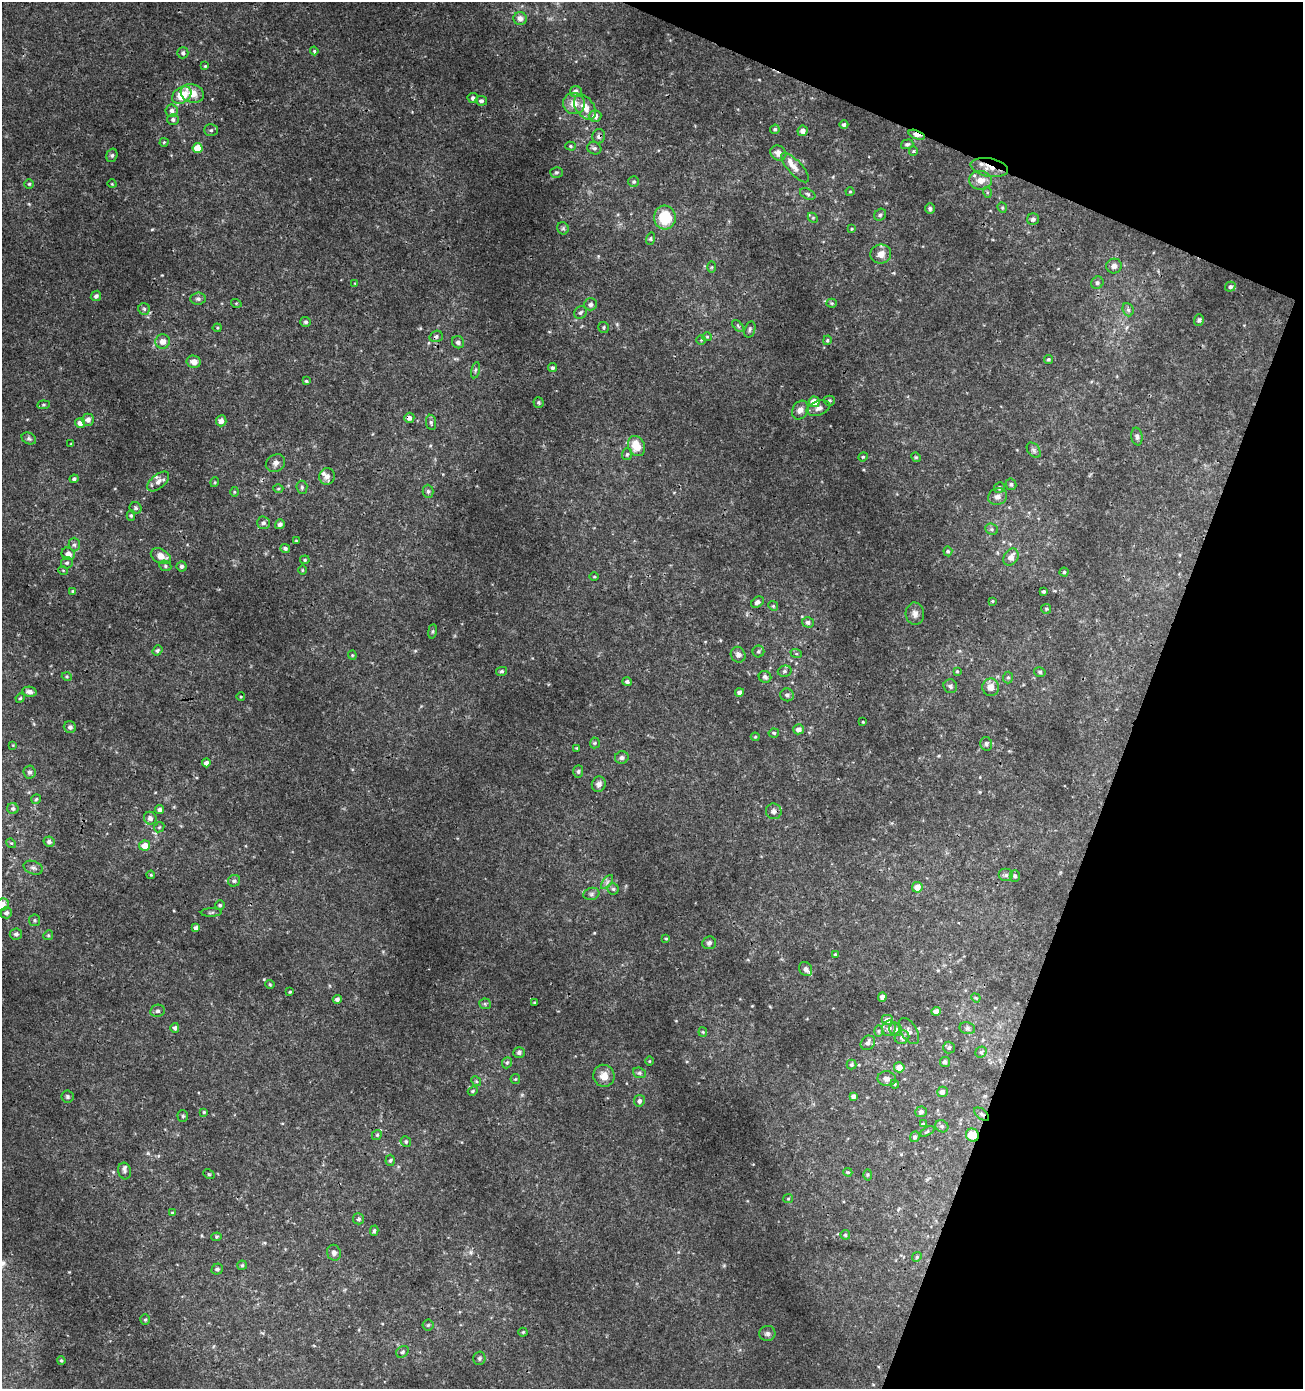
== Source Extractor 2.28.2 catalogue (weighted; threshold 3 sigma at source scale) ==
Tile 8 of 4 x 4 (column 4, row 2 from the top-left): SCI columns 4181-5481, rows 2776-4162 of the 5692 x 5560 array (HDU 1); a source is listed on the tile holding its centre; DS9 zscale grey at full resolution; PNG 1305 x 1391 px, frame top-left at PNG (2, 2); each listed source drawn as its Kron ellipse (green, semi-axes under 4 px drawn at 4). Shown black and unused: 19% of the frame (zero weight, under 3 of 4 exposures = <1% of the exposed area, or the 3 px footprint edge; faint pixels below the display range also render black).
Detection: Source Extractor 2.28.2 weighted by HDU 2 'WHT'; one run over the whole footprint, this tile lists its part. Background 0.00165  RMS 9.3e-04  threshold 0.0042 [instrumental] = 3 sigma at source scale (4.5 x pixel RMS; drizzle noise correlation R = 1.50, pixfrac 1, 0.0396/0.0396 arcsec/px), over >= 5 px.
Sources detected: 280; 7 inside a brighter listed object's ellipse — not listed separately; the other 273 listed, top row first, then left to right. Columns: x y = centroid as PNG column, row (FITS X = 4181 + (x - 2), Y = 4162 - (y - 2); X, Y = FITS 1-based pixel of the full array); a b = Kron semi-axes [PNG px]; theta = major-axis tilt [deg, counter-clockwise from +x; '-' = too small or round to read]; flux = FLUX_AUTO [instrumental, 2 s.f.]
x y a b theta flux
520 18 7 6 - 0.51
314 51 4 4 - 0.12
183 53 5 5 - 0.23
205 66 4 4 - 0.094
576 92 6 5 - 0.49
192 93 12 9 -18 1.2
182 95 10 7 38 2.5
473 98 5 5 - 0.27
481 101 6 5 - 0.25
574 104 11 10 - 1.1
585 107 14 9 -55 1.1
172 111 6 6 - 0.36
595 116 6 6 - 0.48
173 119 6 5 - 0.24
844 124 4 4 - 0.2
775 129 5 4 - 0.17
211 130 7 5 1 0.2
803 131 5 5 - 0.39
917 135 8 4 -21 0.71
599 136 7 6 - 0.28
164 142 4 4 - 0.11
907 144 6 4 17 0.2
570 146 5 4 - 0.14
197 148 5 5 - 1.6
594 148 7 6 - 0.24
913 151 5 4 - 0.099
778 153 8 7 - 0.65
112 155 7 5 74 0.18
795 168 19 7 -48 0.69
989 168 19 9 -11 1.2
556 172 6 5 - 0.17
980 180 11 9 -2 0.93
634 182 5 5 - 0.16
29 184 5 4 - 0.12
112 184 4 3 - 0.073
850 192 4 4 - 0.089
987 192 5 3 - 0.12
808 194 8 5 -27 0.19
930 208 5 4 - 0.22
1002 208 5 4 - 0.13
880 215 6 5 - 0.22
665 218 12 11 - 2.9
813 218 6 4 -45 0.12
1033 219 6 6 - 0.31
563 228 6 5 - 0.19
852 229 4 3 - 0.087
650 239 6 4 73 0.14
881 254 10 9 - 0.79
1114 266 8 7 - 0.4
712 267 6 4 88 0.11
355 283 4 4 - 0.079
1097 283 6 5 - 0.21
1230 287 5 5 - 0.2
96 296 5 5 - 0.25
198 299 7 6 - 0.25
236 303 5 3 - 0.088
832 303 5 4 - 0.11
591 304 6 6 - 0.35
144 309 6 5 - 0.19
1128 310 7 5 -68 0.22
581 312 7 6 - 0.21
1199 320 6 5 - 0.19
306 322 5 5 - 0.2
738 326 7 4 -46 0.14
604 327 5 5 - 0.15
217 328 4 4 - 0.1
750 329 8 5 73 0.21
436 336 7 5 20 0.24
707 337 5 4 - 0.11
701 340 4 4 - 0.11
827 340 5 4 - 0.15
163 342 7 7 - 0.7
458 342 6 6 - 0.32
1048 359 4 4 - 0.14
194 362 7 6 - 0.61
552 368 5 4 - 0.17
475 370 8 3 77 0.15
306 381 4 3 - 0.12
829 401 5 5 - 0.16
539 402 5 5 - 0.15
814 402 5 5 - 1.1
43 405 6 4 6 0.14
818 408 12 7 19 0.44
800 410 10 7 59 0.49
409 418 5 5 - 0.34
88 420 6 6 - 0.44
221 421 5 5 - 0.54
431 422 8 5 -81 0.2
80 423 5 5 - 0.53
1137 436 9 5 -81 0.23
29 438 7 5 -26 0.2
71 444 4 2 - 0.072
636 446 10 8 -63 1.6
1034 450 9 6 -52 0.22
627 454 6 5 - 0.14
863 457 5 4 - 0.11
916 457 5 4 - 0.1
275 463 10 8 35 0.4
327 476 8 7 - 0.5
74 479 4 4 - 0.19
158 481 13 7 39 0.56
215 482 5 3 - 0.084
1011 484 6 5 - 0.2
302 487 6 5 - 0.19
999 488 5 5 - 0.17
278 489 5 3 - 0.11
428 491 6 5 - 0.2
234 492 5 3 - 0.091
998 497 9 8 - 0.48
135 508 6 5 - 0.19
131 515 5 4 - 0.13
263 523 6 6 - 0.3
280 524 5 5 - 0.31
992 529 7 5 -22 0.2
296 541 4 4 - 0.085
74 545 7 5 -89 0.24
285 548 5 4 - 0.22
948 551 5 4 - 0.15
68 554 7 6 - 0.57
161 556 10 7 -29 0.91
1011 557 9 7 55 0.68
305 560 5 4 - 0.12
67 563 6 5 - 0.19
165 566 6 5 - 0.18
181 566 5 5 - 0.25
63 570 5 3 - 0.082
302 570 5 3 - 0.084
1064 572 4 4 - 0.12
594 577 4 3 - 0.085
73 591 4 3 - 0.12
1043 592 3 3 - 0.18
992 601 3 3 - 0.085
757 602 7 5 32 0.32
773 606 5 4 - 0.13
1046 609 5 5 - 0.12
915 614 11 9 -87 0.5
808 622 6 5 - 0.29
432 631 7 4 81 0.15
157 650 5 4 - 0.15
758 651 6 6 - 0.17
796 653 6 4 -20 0.12
352 655 4 4 - 0.11
738 655 8 7 - 0.4
502 671 5 4 - 0.15
785 671 7 5 15 0.21
957 671 4 4 - 0.11
1040 672 6 4 -14 0.15
67 677 5 3 - 0.1
765 677 6 6 - 0.26
1008 677 6 5 - 0.15
627 682 5 4 - 0.22
950 686 7 6 - 0.24
991 687 8 8 - 0.8
30 692 7 5 -11 0.35
739 692 4 4 - 0.33
787 695 7 6 - 0.3
241 697 4 3 - 0.079
20 698 5 4 - 0.11
863 722 3 2 - 0.07
70 727 6 6 - 0.31
798 729 5 5 - 0.5
774 733 5 4 - 0.15
755 737 4 4 - 0.099
595 743 5 5 - 0.13
986 744 7 6 - 0.26
13 745 4 4 - 0.075
577 748 3 3 - 0.094
622 758 7 6 - 0.26
206 763 4 4 - 0.34
578 771 6 5 - 0.16
29 772 6 6 - 0.26
599 784 8 7 - 0.39
36 799 5 4 - 0.14
13 809 5 5 - 0.21
160 809 4 4 - 0.28
774 811 8 7 - 0.35
150 818 6 6 - 0.42
159 827 6 4 44 0.11
49 842 5 5 - 0.26
11 843 5 4 - 0.1
145 846 5 5 - 0.94
33 868 10 6 -21 0.29
151 875 4 4 - 0.1
1006 875 7 6 - 0.25
1015 876 5 5 - 0.21
234 881 6 5 - 0.21
607 882 8 4 54 0.26
917 887 5 5 - 0.84
613 889 6 5 - 0.19
591 894 8 6 16 0.25
2 905 7 6 - 0.75
220 905 4 4 - 0.14
6 913 6 5 - 0.3
211 913 10 4 1 0.17
34 920 6 5 - 0.16
196 928 4 4 - 0.38
16 934 6 5 - 0.28
48 935 5 4 - 0.14
666 939 3 3 - 0.1
709 943 7 6 - 0.26
835 954 4 3 - 0.1
806 969 7 6 - 0.47
270 984 5 4 - 0.1
290 992 3 2 - 0.11
882 997 5 4 - 0.41
976 998 5 3 - 0.099
337 999 4 4 - 0.28
534 1002 4 3 - 0.085
485 1004 6 5 - 0.16
158 1011 7 6 - 0.23
936 1011 5 4 - 0.54
888 1020 6 5 - 0.8
175 1028 5 4 - 0.25
889 1028 8 6 79 0.46
967 1028 8 6 -12 0.23
896 1029 7 6 - 0.3
878 1031 6 4 -90 0.12
909 1031 14 8 -58 0.49
703 1032 4 4 - 0.1
902 1037 7 7 - 0.39
868 1043 8 6 42 0.37
949 1048 6 6 - 0.22
519 1052 6 5 - 0.21
981 1052 6 5 - 0.16
649 1061 5 3 - 0.08
945 1062 5 5 - 0.27
507 1063 6 4 68 0.17
851 1065 5 5 - 0.15
899 1067 5 5 - 0.81
639 1073 6 5 - 0.19
604 1076 11 10 - 0.88
515 1079 5 5 - 0.11
887 1079 9 7 -10 0.42
476 1081 5 4 - 0.14
895 1084 4 4 - 0.11
473 1091 5 4 - 0.11
942 1092 5 5 - 0.38
853 1096 4 4 - 0.33
67 1097 6 6 - 0.19
639 1101 6 5 - 0.31
204 1112 4 4 - 0.11
921 1112 6 5 - 0.31
982 1114 9 5 -38 0.21
183 1116 5 5 - 0.14
923 1124 4 3 - 0.16
942 1126 7 6 - 0.23
927 1131 8 4 28 0.14
377 1135 5 4 - 0.14
972 1135 7 6 - 1.6
915 1137 5 4 - 0.26
406 1142 5 5 - 0.16
390 1160 6 4 86 0.16
125 1171 8 6 -73 0.24
848 1172 4 3 - 0.11
209 1174 6 4 -29 0.12
868 1175 5 3 - 0.11
788 1199 5 4 - 0.1
172 1213 4 3 - 0.1
358 1219 5 5 - 0.22
374 1231 5 4 - 0.16
845 1235 5 4 - 0.14
217 1237 5 4 - 0.13
334 1253 8 7 - 0.37
917 1257 5 4 - 0.12
242 1265 5 4 - 0.13
217 1269 6 5 - 0.23
145 1320 5 5 - 0.14
428 1325 5 5 - 0.15
523 1332 4 4 - 0.1
767 1333 8 7 - 0.29
402 1352 7 5 36 0.18
479 1358 7 6 - 0.18
61 1360 4 3 - 0.12
Overlapping masked pixels (flux is a lower limit): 7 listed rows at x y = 917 135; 599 136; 989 168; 436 336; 409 418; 982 1114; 972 1135
Isophote crosses this tile's border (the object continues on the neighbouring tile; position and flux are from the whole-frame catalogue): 2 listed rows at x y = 2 905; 6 913